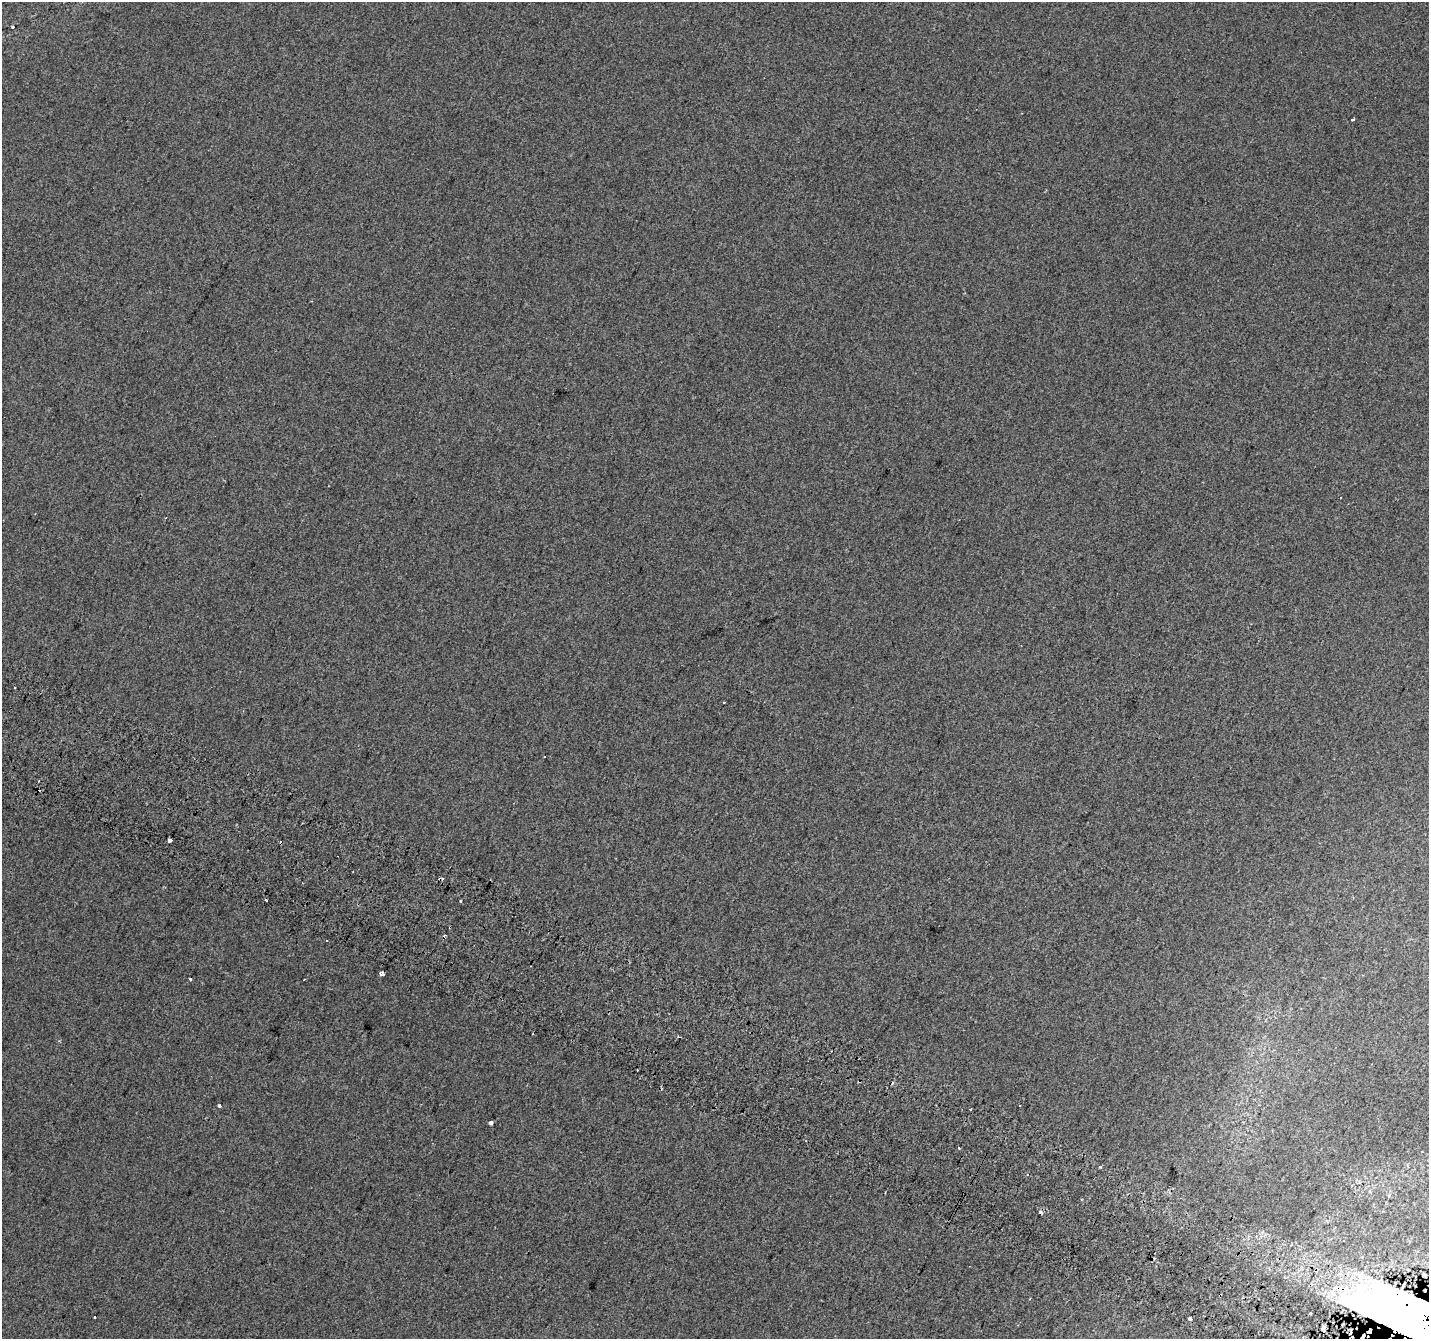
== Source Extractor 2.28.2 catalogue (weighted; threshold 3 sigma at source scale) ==
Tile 6 of 4 x 4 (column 2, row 2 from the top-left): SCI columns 1453-2879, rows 2981-4317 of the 5751 x 5894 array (HDU 1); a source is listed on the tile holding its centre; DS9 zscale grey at full resolution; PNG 1431 x 1341 px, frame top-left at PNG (2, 2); no overlay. Shown black and unused: <1% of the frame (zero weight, under 2 of 3 exposures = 2% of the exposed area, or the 3 px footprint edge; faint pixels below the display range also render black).
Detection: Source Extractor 2.28.2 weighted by HDU 2 'WHT'; one run over the whole footprint, this tile lists its part. Background 0.00195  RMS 0.0072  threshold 0.0326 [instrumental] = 3 sigma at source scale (4.5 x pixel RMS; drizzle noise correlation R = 1.50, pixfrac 1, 0.0396/0.0396 arcsec/px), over >= 5 px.
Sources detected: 28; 11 cosmic-ray / hot-pixel residue — not listed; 1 inside a brighter listed object's ellipse — not listed separately; the other 16 listed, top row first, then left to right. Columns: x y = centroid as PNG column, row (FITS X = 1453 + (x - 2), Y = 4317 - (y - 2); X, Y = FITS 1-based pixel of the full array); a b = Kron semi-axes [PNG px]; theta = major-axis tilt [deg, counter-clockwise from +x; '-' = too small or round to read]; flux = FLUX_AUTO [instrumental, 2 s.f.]
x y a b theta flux
13 27 3 3 - 1.1
1353 119 4 3 - 1.6
170 840 4 3 - 6.5
440 879 6 3 3 1.8
381 974 4 4 - 7.3
190 979 3 3 - 2.1
219 1106 3 3 - 6.1
490 1123 4 3 - 3.9
959 1148 3 2 - 1.5
1099 1166 3 3 - 1.7
1040 1212 4 3 - 8.5
1311 1313 3 3 - 2.3
94 1317 3 3 - 1.4
1189 1319 4 3 - 7.9
1424 1325 148 46 -23 1000
1323 1328 6 4 49 1.5
Overlapping masked pixels (flux is a lower limit): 2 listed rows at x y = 440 879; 1424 1325
Isophote crosses this tile's border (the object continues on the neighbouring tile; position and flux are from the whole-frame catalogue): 1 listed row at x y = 1424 1325
Unlisted compact peaks at least as high as the median listed source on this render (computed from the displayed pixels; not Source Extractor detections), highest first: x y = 460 901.